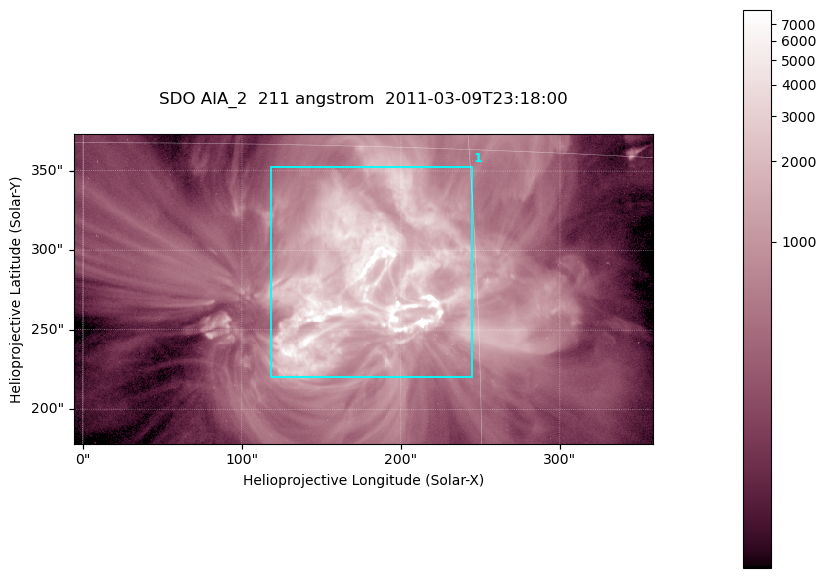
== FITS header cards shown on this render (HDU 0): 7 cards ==
TELESCOP= 'SDO     '           /
INSTRUME= 'AIA_2   '           /
WAVELNTH=                  211 /
WAVEUNIT= 'angstrom'           /
DATE-OBS= '2011-03-09T23:18:00.62' /
CTYPE1  = 'HPLN-TAN'           /
CTYPE2  = 'HPLT-TAN'           /

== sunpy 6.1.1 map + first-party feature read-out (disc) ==
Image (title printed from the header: SDO AIA_2  211 angstrom  2011-03-09T23:18:00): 606 x 324 px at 0.601 arcsec/px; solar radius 967 arcsec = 1609 px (partial field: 2.4% of the solar disc is inside the frame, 100% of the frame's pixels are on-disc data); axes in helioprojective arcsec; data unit not stated in the header (colour bar unlabelled)
Pointing: header CRPIX1/2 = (2040.79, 2040.71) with CRVAL1/2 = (0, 0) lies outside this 606 x 324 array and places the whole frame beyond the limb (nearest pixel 1.39 R_sun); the SolarSoft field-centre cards XCEN/YCEN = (176.3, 275.7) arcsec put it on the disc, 1860 arcsec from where CRPIX/CRVAL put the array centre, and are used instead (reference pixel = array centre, CRVAL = XCEN/YCEN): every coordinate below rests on XCEN/YCEN
Orientation: roll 0.0565 deg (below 1 deg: not rotated)
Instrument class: DISC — disc imager (sunpy class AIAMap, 211 A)
Bright regions (active regions / flare kernels): reference = the on-disc median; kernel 5 px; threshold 5 sigma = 1823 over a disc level ~464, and >= 1.15x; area >= 196 px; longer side >= 4 px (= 2.4 arcsec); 1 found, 1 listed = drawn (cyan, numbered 1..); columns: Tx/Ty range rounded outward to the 2 arcsec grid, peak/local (2 s.f.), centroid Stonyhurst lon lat
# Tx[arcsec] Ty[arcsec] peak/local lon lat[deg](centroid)
1 118..246 220..354 34 +11 +10